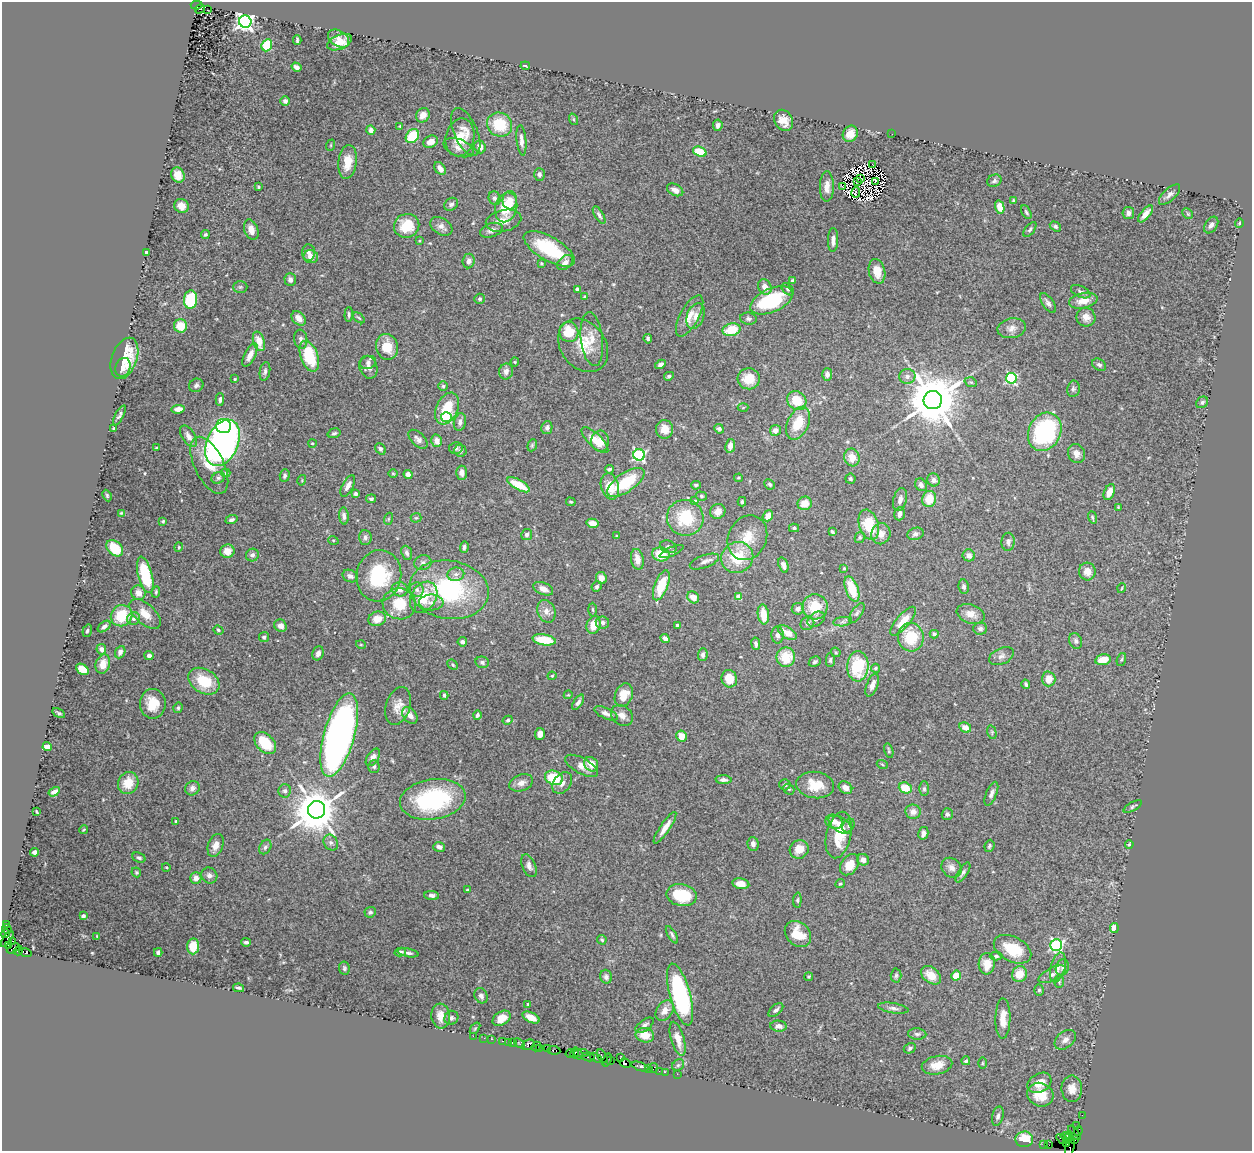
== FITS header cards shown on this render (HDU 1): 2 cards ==
NAXIS1  =                 1250
NAXIS2  =                 1149

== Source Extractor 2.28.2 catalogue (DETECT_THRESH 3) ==
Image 1250 x 1149 px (HDU 1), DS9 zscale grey, 1 PNG px = 1 image px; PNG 1254 x 1153 px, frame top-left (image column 1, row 1149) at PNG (2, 2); each listed source drawn as its Kron ellipse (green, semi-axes under 4 px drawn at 4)
Background 2.56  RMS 0.046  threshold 0.137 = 3 sigma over >= 5 px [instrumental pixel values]
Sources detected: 517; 5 with non-positive FLUX_AUTO (blend fragments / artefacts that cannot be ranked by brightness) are neither listed nor drawn; of the other 512, the 500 brightest by FLUX_AUTO listed and drawn (12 fainter detections omitted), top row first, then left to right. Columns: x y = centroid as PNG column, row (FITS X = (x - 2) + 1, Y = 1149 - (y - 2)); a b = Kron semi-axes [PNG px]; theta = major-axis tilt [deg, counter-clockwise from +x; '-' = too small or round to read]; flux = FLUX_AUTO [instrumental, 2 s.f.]
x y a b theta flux
197 5 6 3 -3 1400
200 9 5 3 - 2000
207 10 4 2 - 44
245 22 6 6 - 1500
338 38 11 8 -32 23
297 40 4 3 - 4.5
340 42 13 7 23 35
267 45 6 5 - 110
525 66 5 2 - 3
296 67 5 4 - 14
285 101 5 5 - 8.9
423 115 7 6 - 24
573 119 6 4 -71 3.9
783 120 11 9 -57 33
500 125 13 12 - 110
718 125 5 4 - 10
400 126 3 3 - 3
371 130 5 4 - 17
466 132 25 11 -66 37
850 134 8 7 - 29
892 134 3 2 - 2.5
412 136 7 6 - 120
460 137 19 14 78 60
521 140 15 5 -84 17
430 142 7 5 24 26
331 145 6 3 71 3.1
480 147 6 5 - 23
458 148 16 8 -21 20
700 152 7 4 -21 71
348 162 17 9 83 56
873 165 4 3 - 4.6
440 168 7 5 -53 20
539 174 6 5 - 9.4
178 175 8 6 -64 30
861 179 3 2 - 3.1
875 181 3 2 - 4.9
994 181 7 6 - 7.9
857 182 3 2 - 4.3
258 187 3 3 - 4.3
827 187 15 7 90 24
843 187 3 2 - 4.4
675 190 9 5 -27 22
856 192 5 2 - 4.9
1170 194 13 6 43 13
495 198 7 6 - 8.4
510 200 9 7 87 28
1013 200 3 3 - 3.1
451 204 7 6 - 10
181 206 7 6 - 24
506 207 15 11 74 97
1000 207 7 4 -77 32
1026 212 7 3 -60 4.9
1128 213 6 5 - 14
1146 214 10 4 49 24
1188 214 6 4 -45 5
599 215 10 4 -59 7.7
503 221 18 10 13 35
1239 223 5 3 - 3.9
1211 225 9 6 56 13
407 226 13 12 - 89
441 226 12 8 -32 19
1055 226 6 4 -33 6.4
1030 229 9 4 52 6.3
251 230 10 7 -70 26
491 230 12 7 18 15
205 235 5 4 - 5.6
833 240 12 5 88 17
419 241 3 3 - 3.1
549 249 29 12 -30 150
147 252 4 3 - 6.3
309 252 8 6 -86 11
311 257 7 6 - 24
469 261 7 6 - 15
541 263 4 3 - 4.6
565 263 9 6 39 18
877 271 12 8 -76 42
290 280 6 5 - 12
792 281 4 3 - 5.7
240 287 7 6 - 5.7
765 287 8 6 -65 29
577 289 4 3 - 12
788 289 7 4 -44 6
1081 292 10 5 -24 9.3
585 297 4 4 - 10
480 299 5 5 - 6.1
191 300 9 6 84 170
771 300 22 11 24 210
1083 301 14 7 11 40
1048 303 11 5 -57 12
349 314 7 4 87 5.9
690 316 23 9 62 38
696 316 13 8 69 22
1086 317 9 9 - 24
299 318 8 6 -47 27
359 318 7 3 -35 3.6
748 319 8 6 -7 8.9
180 326 7 6 - 56
1012 328 14 9 10 21
732 330 9 6 13 88
569 332 10 9 - 79
301 339 9 6 -80 11
592 339 27 11 -83 46
648 339 4 3 - 5.8
259 341 10 5 -74 47
583 345 29 22 -52 91
387 347 13 11 -77 56
250 355 13 5 63 23
309 356 16 8 -70 140
124 358 21 12 70 78
515 362 4 4 - 3.3
368 363 8 6 20 11
660 364 6 4 30 9.9
1099 365 7 5 -32 8.7
123 367 9 7 69 17
368 367 12 8 -70 19
265 371 9 5 80 8.3
506 371 8 6 79 16
827 374 6 5 - 15
669 376 5 4 - 5.9
907 376 8 7 - 12
1011 378 5 5 - 320
235 379 3 2 - 3.6
749 379 11 10 - 54
971 382 6 4 -20 5.1
196 385 7 6 - 8.2
443 386 5 5 - 4.8
1073 389 8 6 79 7
220 400 6 4 88 9
933 400 9 9 - 20000
797 401 10 9 - 73
1202 402 6 5 - 6.5
743 407 5 3 - 3.1
178 409 7 4 7 22
447 409 17 10 66 86
119 415 11 4 61 8.2
446 417 5 5 - 250
460 422 9 6 78 13
798 423 17 10 65 78
223 426 7 7 - 320
113 428 3 2 - 2.5
547 428 6 5 - 9.7
664 429 9 8 - 34
719 429 5 4 - 9.9
775 430 5 5 - 16
1045 432 20 16 63 360
334 433 6 4 18 5.9
188 436 12 6 -58 16
418 439 11 6 -45 13
595 440 17 6 -44 44
437 441 6 5 - 19
600 441 10 9 - 46
222 443 24 15 66 1500
312 443 4 3 - 3.5
532 445 6 4 69 4.6
730 446 7 5 81 19
156 448 3 3 - 3.2
456 448 7 6 - 6.7
380 449 6 5 - 9.7
460 451 6 6 - 6.8
1076 454 10 8 -64 17
639 455 6 5 - 530
852 457 9 7 -71 37
209 465 31 14 -64 75
609 469 4 3 - 5.6
226 473 4 4 - 5.2
462 473 7 5 -88 19
393 474 5 3 - 2.8
408 474 5 4 - 15
285 476 6 5 - 8.2
218 478 7 5 28 6.9
738 478 4 3 - 3.3
850 479 5 5 - 5.6
302 480 5 3 - 2.8
934 480 6 6 - 12
626 482 21 9 34 140
770 484 5 5 - 6.1
519 485 13 5 -29 84
696 485 5 4 - 5.7
921 485 7 5 -57 14
348 486 12 5 62 20
610 486 13 9 -75 61
1109 492 8 5 67 37
356 494 4 3 - 9.2
107 495 6 4 -65 4.1
701 496 6 4 -15 4.7
371 499 5 4 - 5.4
900 499 12 6 75 14
929 499 8 7 - 58
695 501 4 3 - 11
571 502 5 4 - 4.5
742 502 5 3 - 5
805 503 7 6 - 35
1118 507 3 3 - 2.6
718 511 8 7 - 30
121 513 4 4 - 3.2
900 514 7 5 72 14
344 516 8 5 -85 11
768 516 6 5 - 27
1092 517 6 4 -72 4.6
416 518 5 5 - 4.1
685 518 18 18 - 130
388 519 6 4 71 4.2
231 520 6 4 21 6.9
163 521 3 3 - 4.6
593 523 6 4 -13 25
869 525 15 9 -72 110
794 528 5 4 - 4.7
832 532 4 3 - 5.5
527 534 5 5 - 7.9
881 534 10 9 - 28
915 534 8 6 17 9.4
616 536 3 3 - 2.6
365 537 7 6 - 9.6
860 537 6 4 60 5
747 538 23 19 64 76
333 540 5 3 - 3.1
1008 542 9 6 88 12
179 547 4 4 - 3.3
464 547 6 4 87 7.6
668 547 8 6 -21 8.2
115 548 9 6 -42 75
227 551 7 6 - 31
671 552 13 3 24 6.3
407 553 7 5 -68 10
661 554 9 7 -11 80
252 555 6 6 - 12
969 555 6 6 - 16
737 557 16 15 - 120
637 559 10 6 -80 27
704 562 15 6 20 15
423 563 9 7 17 12
783 565 8 4 -72 12
844 568 4 3 - 4.9
1087 571 9 8 - 27
456 574 8 6 10 13
145 575 19 7 -76 140
350 576 8 6 -24 12
379 576 26 22 78 200
601 578 6 5 - 20
661 585 16 6 68 98
597 587 5 5 - 7.1
964 587 7 5 -82 8.6
1122 588 5 3 - 2.6
400 589 8 7 - 23
543 589 10 6 -23 20
852 589 13 6 -70 88
417 590 7 7 - 12
449 590 40 29 -9 370
156 592 6 3 82 4.2
138 593 7 7 - 19
424 597 17 12 59 82
693 597 6 5 - 27
739 597 4 4 - 56
431 602 12 8 -1 22
399 604 17 15 -18 84
815 607 12 12 - 88
798 609 6 6 - 14
593 610 7 3 -88 4.1
546 611 12 8 -67 21
857 613 11 5 55 8.2
145 614 19 10 -43 40
763 614 10 5 -83 53
971 614 14 9 -18 27
122 616 11 10 - 93
134 619 7 6 - 10
377 619 9 7 17 37
816 619 9 6 36 9.8
903 621 18 6 49 49
602 622 7 6 - 11
843 622 9 4 8 8.3
807 623 7 6 - 10
594 625 9 7 72 44
678 625 4 3 - 8.1
104 626 7 4 38 13
280 626 6 5 - 20
980 629 7 6 - 8.9
218 630 5 4 - 4.5
87 631 6 4 71 5.1
787 633 10 5 -31 38
934 634 4 4 - 13
777 635 8 6 -86 11
264 637 5 5 - 7.7
911 637 14 13 - 110
665 639 5 4 - 16
544 640 12 5 -9 79
1076 641 8 6 -67 8.6
462 642 5 4 - 11
756 644 6 4 -81 7.8
361 645 5 3 - 2.7
101 649 5 4 - 13
120 652 6 5 - 12
836 652 5 4 - 3.9
318 653 7 5 68 13
149 655 4 4 - 11
703 655 6 5 - 11
1001 656 13 8 24 16
786 657 9 9 - 79
1121 659 6 4 69 4.7
830 660 7 4 -90 5.8
1103 660 8 5 12 47
482 662 7 5 -15 8.4
815 662 6 5 - 6.7
103 664 10 7 74 33
453 665 6 4 -42 5.1
858 666 15 10 87 150
875 668 4 4 - 5
82 669 7 5 -37 61
552 676 4 4 - 3.2
729 679 9 7 -73 57
1049 679 7 7 - 36
204 681 17 12 -32 97
1026 684 4 4 - 7
872 685 12 5 68 17
444 695 4 3 - 5
568 695 4 3 - 2.6
624 695 12 8 70 53
578 702 9 4 56 9
153 704 15 13 -89 59
398 706 19 12 73 35
178 708 5 4 - 5.8
59 713 7 3 -33 5.6
606 713 12 5 -24 15
410 715 9 6 -54 27
477 715 4 4 - 8.2
622 715 12 9 -38 22
508 720 5 4 - 5.4
965 727 6 4 -28 30
992 732 7 4 -76 4.7
540 734 6 5 - 18
339 735 43 15 74 1600
681 736 5 5 - 36
265 743 13 8 -45 87
47 747 4 4 - 42
889 751 7 4 -74 4.9
373 757 10 5 57 12
591 764 8 6 -48 35
882 764 5 3 - 3.3
582 766 18 8 -29 25
374 767 6 5 - 5.4
554 778 9 7 -20 110
724 780 8 4 -3 9.7
128 783 11 10 - 61
521 783 12 8 20 21
562 783 12 8 51 19
785 785 6 5 - 6.7
815 785 19 13 -8 61
192 788 7 7 - 14
845 788 7 5 -34 18
905 788 7 5 -21 60
789 789 6 5 - 4.4
924 789 7 5 90 7.1
285 791 7 6 - 8
54 792 6 4 31 16
991 794 13 5 67 13
433 799 33 20 9 350
1133 807 10 4 28 5.8
316 810 9 8 - 13000
37 812 4 2 - 3.5
913 812 8 7 - 21
947 814 5 5 - 9
176 822 4 3 - 4.7
834 822 8 7 - 19
840 824 13 7 -33 27
848 825 7 5 56 7.1
665 828 19 5 56 28
83 830 4 2 - 2.6
923 833 6 5 - 14
839 835 23 12 77 100
331 843 8 7 - 9.9
753 844 7 5 -87 11
1129 844 4 3 - 3.5
216 845 12 7 70 23
989 846 6 4 68 6.1
265 847 8 5 60 8.3
439 847 6 4 -16 12
799 849 10 9 - 35
34 852 4 4 - 9.2
139 858 7 5 -23 7.4
863 860 6 5 - 19
850 865 12 8 53 48
529 866 12 6 -67 15
166 867 4 3 - 2.5
951 868 11 9 -42 17
136 872 5 4 - 3.7
963 872 11 4 57 8.6
209 875 8 7 - 14
196 878 6 5 - 21
741 884 8 5 -10 26
840 884 5 4 - 4.2
467 890 4 3 - 4
432 895 7 4 -7 10
682 895 15 11 -11 120
797 900 7 4 86 5
370 912 6 5 - 7.4
83 916 4 3 - 15
6 924 3 2 - 120
1114 928 5 4 - 36
7 929 5 4 - 470
5 934 4 4 - 740
798 934 14 11 -44 57
672 935 10 4 -59 7.1
97 936 4 3 - 2.6
7 939 9 4 54 890
602 940 5 4 - 5.1
12 941 3 3 - 870
246 942 5 3 - 8
1056 945 6 6 - 540
8 946 3 2 - 130
193 946 8 6 84 63
13 948 7 3 29 330
1013 949 20 12 -27 100
18 951 5 3 - 85
158 952 4 3 - 7.6
400 952 5 4 - 7
26 953 6 3 -17 370
408 953 10 3 -10 8.9
996 956 6 4 0 5.5
987 964 11 8 86 43
1058 967 15 7 75 15
344 968 7 5 -81 5.6
1062 968 8 6 73 9.3
1019 974 8 7 - 48
1052 974 15 6 27 15
896 975 7 5 88 6.3
931 975 11 7 -39 41
956 976 5 4 - 43
606 977 7 6 - 9.7
809 977 4 4 - 3.6
1059 982 6 5 - 4.5
239 988 5 2 - 5.4
1039 990 5 5 - 5.6
680 994 32 10 -75 440
481 996 8 6 -62 11
528 1004 3 3 - 4.1
893 1008 15 5 -9 13
776 1010 9 5 42 8.9
665 1011 11 8 55 28
441 1016 12 9 -84 29
531 1017 9 5 -26 33
451 1018 7 6 - 9.2
502 1018 10 6 31 29
1003 1019 20 7 89 41
645 1025 11 5 36 11
778 1026 8 5 -5 15
475 1028 6 4 53 4.2
917 1034 9 5 -6 7.7
645 1035 9 7 -12 41
473 1036 2 2 - 44
484 1038 2 2 - 20
491 1039 2 2 - 31
678 1039 17 6 -73 36
1065 1040 12 8 39 18
502 1041 3 2 - 170
508 1042 2 2 - 37
513 1043 3 3 - 270
520 1043 6 3 -37 110
528 1045 6 5 - 720
536 1046 5 3 - 210
539 1048 3 2 - 170
910 1048 6 5 - 6.6
548 1049 2 2 - 75
554 1050 6 3 -6 320
575 1052 5 3 - 480
581 1053 7 3 -2 360
570 1054 4 3 - 380
578 1054 5 3 - 280
602 1056 7 4 -59 710
588 1057 6 3 -10 570
596 1058 7 3 -28 530
620 1058 2 2 - 92
607 1060 7 3 69 310
611 1060 3 2 - 110
966 1061 4 3 - 5.5
625 1063 6 3 -29 190
982 1063 5 3 - 3.2
678 1065 6 5 - 5
937 1065 15 9 12 38
640 1067 9 3 -19 500
654 1068 5 2 - 310
649 1069 3 3 - 270
659 1071 2 2 - 60
665 1072 2 2 - 94
677 1074 2 2 - 66
1039 1083 13 9 29 36
1072 1089 13 10 -89 28
1040 1095 13 11 -24 67
1082 1115 2 2 - 39
998 1116 10 5 76 11
1077 1126 2 2 - 95
1078 1131 5 2 - 210
1074 1133 8 3 -52 450
1065 1136 4 3 - 2100
1068 1137 6 3 71 1800
1024 1139 9 8 - 81
1062 1139 6 3 -34 380
1075 1140 2 2 - 37
1067 1143 4 3 - 540
1044 1145 4 3 - 120
1049 1145 3 2 - 130
1070 1147 10 4 78 220
At the frame edge (FLAGS 8, measured only in part): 1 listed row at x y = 1070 1147
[12 fainter detections neither listed nor drawn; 5 non-positive-flux detections neither listed nor drawn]